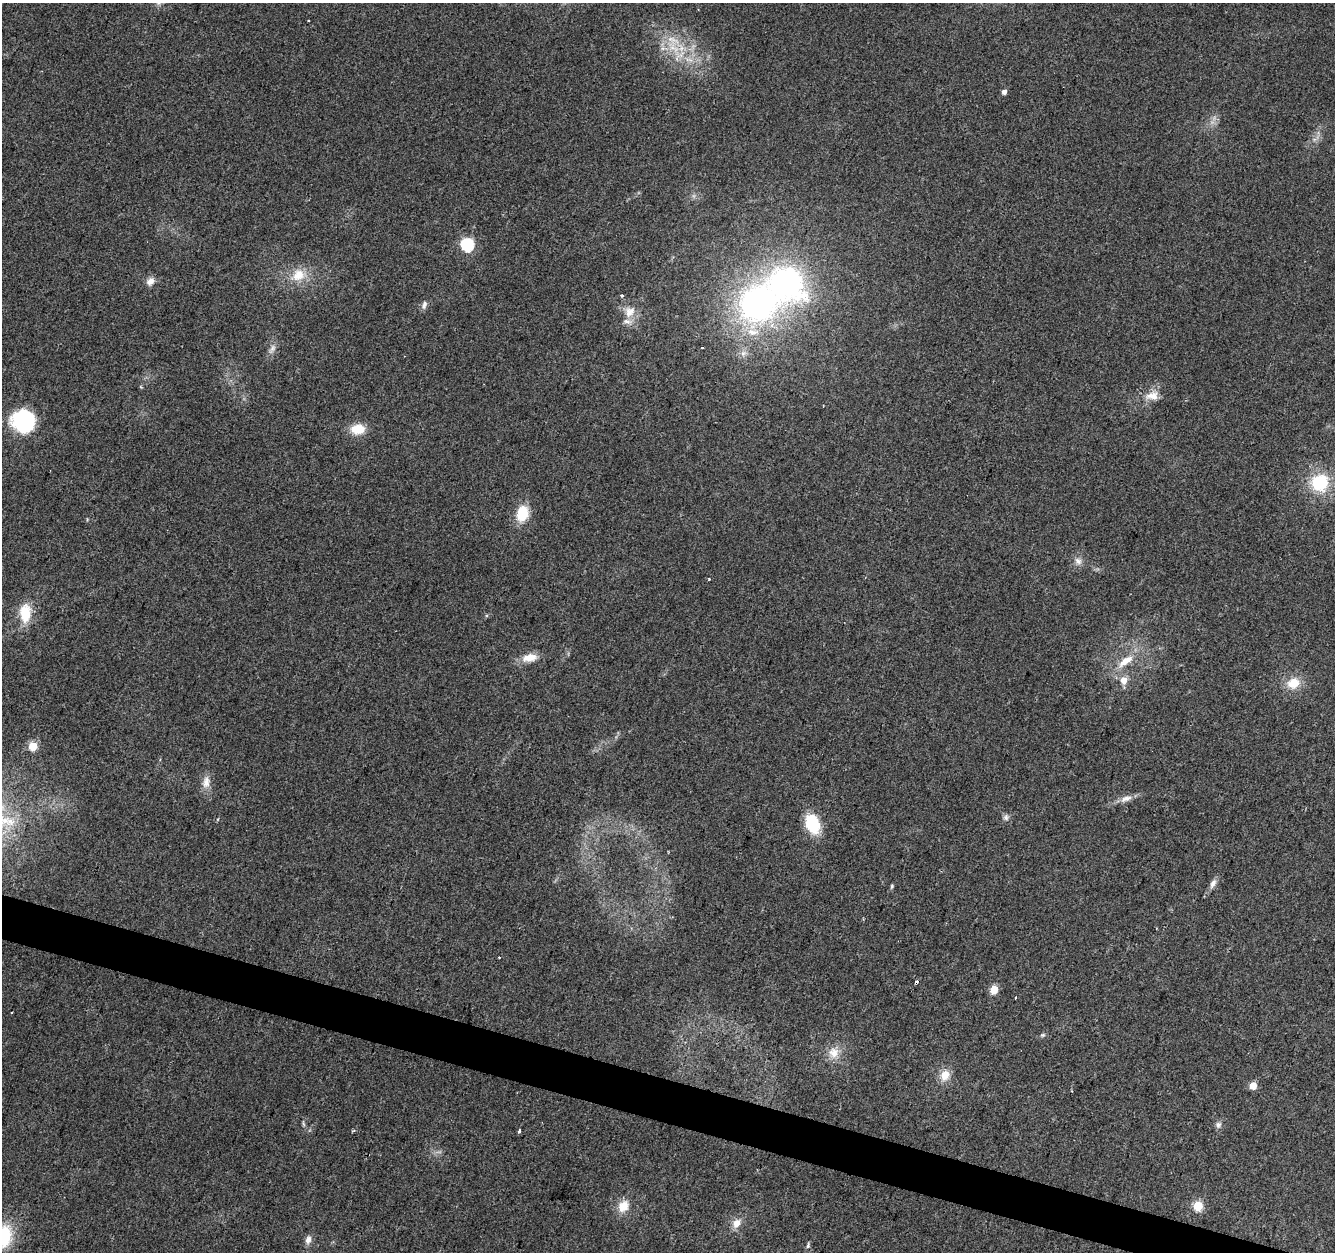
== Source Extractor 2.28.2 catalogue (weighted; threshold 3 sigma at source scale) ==
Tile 6 of 4 x 4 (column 2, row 2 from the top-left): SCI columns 1341-2673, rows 2783-4032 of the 5338 x 5499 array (HDU 1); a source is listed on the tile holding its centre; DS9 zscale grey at full resolution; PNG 1337 x 1254 px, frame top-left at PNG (2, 3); no overlay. Shown black and unused: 3% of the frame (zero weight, under 2 of 3 exposures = <1% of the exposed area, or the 3 px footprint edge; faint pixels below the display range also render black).
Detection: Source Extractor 2.28.2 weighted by HDU 2 'WHT'; one run over the whole footprint, this tile lists its part. Background 0.0384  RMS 0.0071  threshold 0.0319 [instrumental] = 3 sigma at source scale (4.5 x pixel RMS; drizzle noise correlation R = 1.50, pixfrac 1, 0.0396/0.0396 arcsec/px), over >= 5 px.
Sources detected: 52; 1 cosmic-ray / hot-pixel residue — not listed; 4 inside a brighter listed object's ellipse — not listed separately; the other 47 listed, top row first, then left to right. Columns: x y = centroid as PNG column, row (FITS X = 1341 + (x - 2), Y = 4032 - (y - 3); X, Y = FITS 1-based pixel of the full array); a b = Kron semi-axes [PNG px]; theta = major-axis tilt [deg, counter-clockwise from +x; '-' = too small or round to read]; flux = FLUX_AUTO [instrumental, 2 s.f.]
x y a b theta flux
308 21 3 2 - 0.68
673 47 23 11 -42 17
1004 92 4 4 - 3.7
467 244 6 6 - 100
298 275 20 15 33 15
150 281 11 8 52 4.9
622 295 5 3 - 0.79
758 303 48 43 35 210
424 305 13 6 78 2.6
629 312 16 14 51 9.6
273 348 9 7 64 3.1
702 348 3 2 - 1
1152 396 19 12 10 9
23 420 25 23 -30 49
358 429 15 11 5 14
1320 483 20 18 31 36
522 513 18 13 80 19
1078 561 11 9 -41 4
709 579 3 3 - 0.79
25 613 21 13 89 20
529 658 20 10 12 10
1126 661 26 10 34 14
1124 680 6 6 - 8.1
1293 683 17 14 21 13
33 746 5 5 - 28
206 782 18 10 82 7
1126 798 17 8 20 5.4
1006 817 8 7 - 2.3
812 824 16 11 -70 38
1213 884 14 7 63 3.7
892 886 6 4 62 1.1
499 957 3 2 - 0.88
994 989 5 5 - 20
1015 997 3 2 - 0.89
1043 1035 6 5 - 1.3
834 1053 16 15 - 10
945 1075 14 11 62 9
1253 1086 5 5 - 16
303 1124 9 3 -76 1.3
1218 1125 9 8 - 2.5
519 1131 3 2 - 2
623 1206 16 12 60 10
1198 1206 5 5 - 41
736 1223 13 9 64 7
4 1236 25 17 79 36
308 1240 11 7 66 3.9
808 1245 8 5 74 1.5
Isophote crosses this tile's border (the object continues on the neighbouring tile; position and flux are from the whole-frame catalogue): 1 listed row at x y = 4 1236